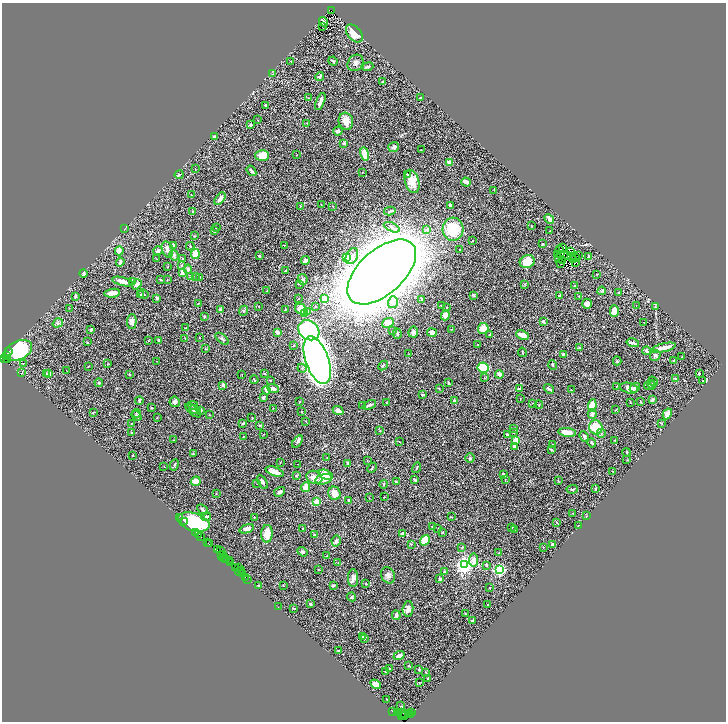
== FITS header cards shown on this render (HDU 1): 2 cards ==
NAXIS1  =                 1448
NAXIS2  =                 1439

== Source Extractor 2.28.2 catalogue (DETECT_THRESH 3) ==
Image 1448 x 1439 px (HDU 1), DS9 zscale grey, zoomed out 1/2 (1 PNG px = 2 x 2 image px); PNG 728 x 724 px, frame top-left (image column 1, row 1438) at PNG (2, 3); each listed source drawn as its Kron ellipse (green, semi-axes under 4 px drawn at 4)
Background 0.816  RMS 0.041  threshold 0.124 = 3 sigma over >= 5 px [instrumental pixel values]
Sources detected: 477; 64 cannot appear on this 1/2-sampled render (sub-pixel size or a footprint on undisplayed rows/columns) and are neither listed nor drawn; the other 413 listed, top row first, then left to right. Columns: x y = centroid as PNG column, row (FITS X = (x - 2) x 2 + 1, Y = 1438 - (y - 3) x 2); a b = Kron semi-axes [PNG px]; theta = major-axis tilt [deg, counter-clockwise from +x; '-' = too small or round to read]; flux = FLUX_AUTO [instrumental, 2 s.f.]
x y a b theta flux
331 11 3 1 - 20
324 22 5 2 - 5.5
323 26 3 1 - 3.9
354 33 10 6 -49 130
291 61 2 2 - 5.1
333 61 5 2 - 13
355 63 9 7 53 30
368 67 6 3 21 14
273 74 2 1 - 2.7
320 77 4 3 - 11
383 81 2 2 - 10
309 98 2 1 - 7.6
421 98 4 2 - 7.1
320 101 9 2 69 41
265 105 2 2 - 10
258 120 2 2 - 3.7
346 121 9 7 -75 68
307 123 2 2 - 4.1
250 125 3 2 - 13
338 131 4 4 - 17
214 136 3 2 - 11
344 143 3 3 - 14
394 147 5 5 - 19
421 150 2 2 - 2.7
365 154 7 4 -78 120
296 155 2 2 - 3.3
262 156 7 5 -1 83
450 162 3 2 - 100
195 169 2 2 - 2.6
251 171 6 2 -53 15
362 172 2 1 - 2.9
407 174 3 3 - 12
179 175 4 2 - 9.8
412 181 12 7 -74 130
466 182 5 2 - 40
494 190 2 2 - 3.2
191 195 2 1 - 3.6
220 199 7 4 53 43
321 205 2 1 - 2.4
300 206 2 2 - 3.3
451 206 4 3 - 31
333 207 2 2 - 3.6
390 211 6 3 14 13
192 212 3 2 - 5.7
549 219 5 2 - 50
532 226 3 1 - 2.4
392 227 8 3 -25 19
125 228 4 1 - 5.1
217 228 2 2 - 3.5
427 229 2 2 - 40
453 229 11 10 - 350
214 231 3 2 - 13
550 231 2 2 - 5.1
195 236 2 2 - 2.4
472 241 2 2 - 10
542 244 4 3 - 5.4
173 245 3 3 - 22
284 245 2 2 - 3
190 246 4 3 - 9
563 247 3 2 - 4.6
167 249 8 5 -72 30
459 249 3 2 - 4.3
560 249 3 2 - 4.6
119 251 4 4 - 39
158 251 5 4 - 27
570 251 2 1 - 2.4
195 254 5 4 - 120
174 255 5 4 - 20
557 255 3 1 - 1.6
568 255 2 1 - 1.8
578 255 2 1 - 2.9
259 256 3 3 - 16
352 256 8 5 64 33
572 257 2 1 - 3.4
575 257 2 1 - 4.3
589 257 4 2 - 13
346 258 3 3 - 280
157 259 3 2 - 2.8
183 259 4 3 - 9
558 259 3 2 - 12
573 259 2 2 - 1.6
305 260 4 3 - 22
563 261 3 1 - 3.2
120 262 4 2 - 27
527 262 7 6 - 140
576 262 4 1 - 0.68
561 263 2 1 - 9.6
182 265 3 2 - 13
168 267 3 2 - 4
188 269 4 4 - 18
285 271 3 2 - 10
382 272 42 22 42 31000
84 273 4 2 - 17
182 273 4 3 - 28
597 274 2 2 - 6
190 276 3 2 - 4
195 277 3 2 - 4.5
200 277 4 3 - 6.5
303 279 5 4 - 14
161 280 3 2 - 9.5
167 280 3 2 - 3.5
123 281 10 4 -14 51
133 282 3 3 - 12
137 284 5 4 - 27
299 284 3 2 - 4.4
525 284 3 3 - 5.7
574 285 2 2 - 5.6
267 291 3 2 - 5.5
602 291 4 3 - 10
112 293 8 3 9 73
618 293 3 2 - 10
143 294 5 3 - 11
140 295 3 2 - 8.4
473 295 3 2 - 11
559 295 4 2 - 7.2
76 296 4 3 - 10
579 296 2 2 - 6.1
157 298 4 3 - 13
299 299 2 1 - 5.4
325 299 3 3 - 170
422 299 3 2 - 12
393 302 6 5 - 23
198 304 3 2 - 4.7
587 304 5 5 - 34
441 305 3 2 - 3
259 306 3 2 - 2.4
315 306 2 1 - 4
636 306 2 1 - 1.9
655 306 3 2 - 5.8
446 307 3 2 - 4.6
69 308 2 1 - 2.1
285 309 3 2 - 5.7
301 309 6 5 - 130
220 310 2 2 - 65
244 311 5 3 - 9.5
614 311 6 4 -88 100
308 312 4 3 - 44
305 313 3 2 - 35
445 315 5 4 - 52
204 317 3 2 - 10
132 321 7 5 86 42
543 322 3 2 - 18
644 322 2 1 - 2.4
58 323 5 2 - 10
388 323 6 4 21 66
186 328 3 2 - 2.8
451 329 3 2 - 2.9
483 329 5 5 - 91
91 330 4 3 - 17
309 330 11 9 -39 1100
392 330 3 3 - 6
277 332 3 2 - 32
413 332 5 4 - 28
432 333 5 4 - 70
397 334 5 2 - 11
489 334 3 3 - 4.5
522 335 6 3 -26 96
199 337 2 1 - 3.5
185 338 2 2 - 4.1
222 339 8 3 -41 14
159 340 2 2 - 9
149 341 3 2 - 3.8
87 342 3 2 - 3.4
633 343 6 2 -13 28
478 344 2 2 - 2.6
293 346 3 2 - 5.8
579 348 2 2 - 28
664 348 12 3 13 76
206 349 3 2 - 4.1
19 350 14 9 26 1100
9 351 2 1 - 32
646 351 4 3 - 24
522 352 5 2 - 4.8
409 354 2 2 - 2.5
564 354 3 2 - 42
655 355 5 5 - 16
7 356 4 2 - 110
682 357 2 2 - 3.6
5 358 3 2 - 62
7 359 3 1 - 42
317 360 25 11 -70 5700
157 361 2 1 - 2.3
617 361 4 4 - 8.2
673 361 2 2 - 4.8
24 363 2 1 - 8.2
108 364 3 2 - 4.4
553 365 5 3 - 8.3
88 366 2 2 - 4.8
383 366 5 3 - 7.6
302 368 5 3 - 10
483 368 5 5 - 450
66 370 2 1 - 4.5
22 373 2 2 - 2.4
46 373 3 2 - 4.3
699 373 3 2 - 6.1
49 374 4 3 - 13
129 374 3 2 - 7.2
265 374 3 2 - 3.8
499 374 4 3 - 41
242 375 2 1 - 2.7
485 378 3 2 - 5.7
676 379 3 2 - 15
254 380 4 2 - 9.8
270 380 3 2 - 7.6
653 381 5 2 - 6.5
702 381 2 1 - 2.2
99 383 4 3 - 8.8
449 383 4 2 - 10
223 385 3 3 - 17
650 385 6 4 33 13
652 385 4 4 - 9.1
616 387 3 2 - 4.8
273 388 6 4 -22 24
439 388 3 2 - 4.7
629 388 9 5 -13 27
635 388 6 4 46 19
520 389 4 3 - 15
549 389 5 2 - 16
266 390 4 3 - 17
571 390 2 1 - 2.9
423 395 3 2 - 13
263 397 3 3 - 15
520 399 3 1 - 2.5
653 399 3 2 - 19
139 400 4 2 - 20
454 401 3 3 - 23
175 402 5 5 - 20
299 402 3 2 - 4.5
640 402 3 2 - 5.1
386 403 3 2 - 3.1
533 403 3 2 - 5.1
630 403 3 2 - 4.9
193 405 5 4 - 17
369 405 7 3 22 18
539 405 4 2 - 3.8
362 406 3 2 - 9.4
592 406 6 3 85 150
152 408 3 3 - 6.2
273 408 2 1 - 2.3
195 409 6 4 -18 19
193 410 9 4 -38 17
201 410 3 3 - 11
616 410 3 2 - 3.4
338 411 5 3 - 64
93 412 3 2 - 8.2
302 412 3 2 - 5.6
137 413 4 3 - 9.8
592 414 5 3 - 28
667 414 6 3 60 54
209 415 2 2 - 2.6
137 416 5 2 - 15
157 418 2 1 - 1.9
252 418 3 2 - 4.6
306 421 2 2 - 5
131 423 3 3 - 3.9
243 423 3 2 - 9.2
662 423 3 2 - 4
260 426 3 3 - 5.2
596 427 7 6 - 170
514 428 2 2 - 3
380 431 3 2 - 3.7
131 432 3 3 - 6.1
514 432 4 3 - 5.8
567 432 9 3 -6 100
601 433 4 3 - 12
263 434 2 2 - 3.1
507 435 4 3 - 15
584 436 5 3 - 21
243 437 2 2 - 6.6
174 440 3 2 - 3.5
615 440 2 2 - 4.1
297 441 7 4 56 17
516 441 3 2 - 200
399 442 3 2 - 4.3
592 443 4 3 - 14
553 444 3 3 - 8.2
515 446 2 2 - 81
551 450 3 2 - 13
627 452 4 1 - 3.9
193 454 2 2 - 6.2
133 455 2 2 - 3.3
327 458 2 2 - 3.1
470 458 4 4 - 11
367 460 3 2 - 3.6
627 460 2 2 - 2.7
280 463 3 2 - 3.6
348 463 4 3 - 22
297 464 2 1 - 6.1
174 465 6 2 64 8.6
164 467 2 2 - 2.6
372 468 5 2 - 5.9
416 468 5 3 - 7.4
613 471 3 2 - 2.2
275 472 9 3 -19 93
504 474 3 2 - 13
326 475 8 4 -23 110
296 476 3 3 - 5.5
314 477 8 6 -20 67
324 479 8 5 16 83
505 479 4 2 - 5.3
415 480 4 2 - 14
196 481 5 4 - 76
558 481 4 2 - 4.8
262 482 8 3 -59 18
396 482 3 2 - 6.5
257 483 3 2 - 3.1
383 484 4 2 - 5.8
305 487 5 4 - 54
596 488 3 2 - 8.5
572 489 5 3 - 11
279 492 6 3 32 18
216 493 3 2 - 4
335 493 7 6 - 59
384 497 2 2 - 3
369 498 2 2 - 2.9
349 500 4 3 - 7.6
317 502 3 3 - 110
202 509 6 2 -43 18
573 514 3 2 - 5
586 516 2 2 - 3.2
206 517 5 3 - 25
254 517 3 2 - 6.3
451 517 3 2 - 3.9
180 518 3 1 - 30
184 522 3 1 - 28
194 522 16 8 -17 670
556 522 4 2 - 5.3
578 526 2 1 - 3.4
433 527 3 2 - 7.8
512 527 2 2 - 17
302 528 2 2 - 4.2
247 529 7 4 20 36
438 529 2 2 - 2.4
514 529 3 2 - 5.1
196 532 2 1 - 23
442 532 3 2 - 5.2
403 533 3 2 - 30
199 534 2 1 - 18
267 534 9 6 86 86
314 534 3 3 - 5
201 536 3 2 - 32
425 540 5 4 - 240
336 541 5 4 - 19
208 543 2 2 - 32
210 543 3 1 - 61
411 544 3 3 - 5.9
553 545 3 2 - 23
462 547 3 3 - 6.1
543 547 2 2 - 3.2
217 549 3 2 - 31
221 551 3 2 - 57
302 552 5 4 - 12
499 553 3 3 - 8
223 554 2 1 - 25
221 555 2 1 - 70
327 556 3 2 - 4.4
224 558 3 1 - 35
225 558 2 2 - 24
229 560 4 2 - 66
473 560 6 4 83 51
231 562 3 2 - 12
338 563 2 2 - 2.5
464 565 4 4 - 3400
486 565 3 3 - 8.3
236 567 3 2 - 23
238 567 3 1 - 23
499 569 3 3 - 1500
241 570 2 1 - 6.3
318 570 2 2 - 3
239 572 4 1 - 43
444 572 3 2 - 5.6
242 574 2 1 - 29
388 575 8 6 -65 28
245 577 2 1 - 23
353 578 9 5 -89 34
248 579 2 1 - 17
440 579 3 3 - 11
366 584 2 2 - 4.8
259 585 2 2 - 6.8
283 585 2 2 - 3.1
333 585 4 3 - 9.9
490 588 2 1 - 4.2
351 597 5 4 - 8.8
310 604 3 2 - 16
487 605 2 2 - 6
278 607 2 1 - 24
294 608 4 1 - 7.2
408 609 8 5 86 39
466 614 3 2 - 3.8
396 615 5 3 - 22
473 621 2 2 - 21
363 637 2 2 - 4.2
364 638 3 2 - 5
338 651 2 2 - 2.7
399 656 5 4 - 18
408 666 2 2 - 4.6
390 669 4 2 - 7.9
419 670 3 3 - 6.2
386 671 2 2 - 5.8
426 672 3 2 - 3.4
428 679 2 1 - 4.4
419 683 3 2 - 3.8
376 684 6 4 -34 33
387 699 2 1 - 2.6
401 706 2 1 - 2.6
392 711 2 1 - 8.7
411 712 2 1 - 38
398 713 2 1 - 33
402 713 5 2 - 170
408 714 3 1 - 64
402 715 3 1 - 73
405 715 5 2 - 110
411 715 3 2 - 25
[64 sub-pixel or undisplayed-footprint detections neither listed nor drawn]